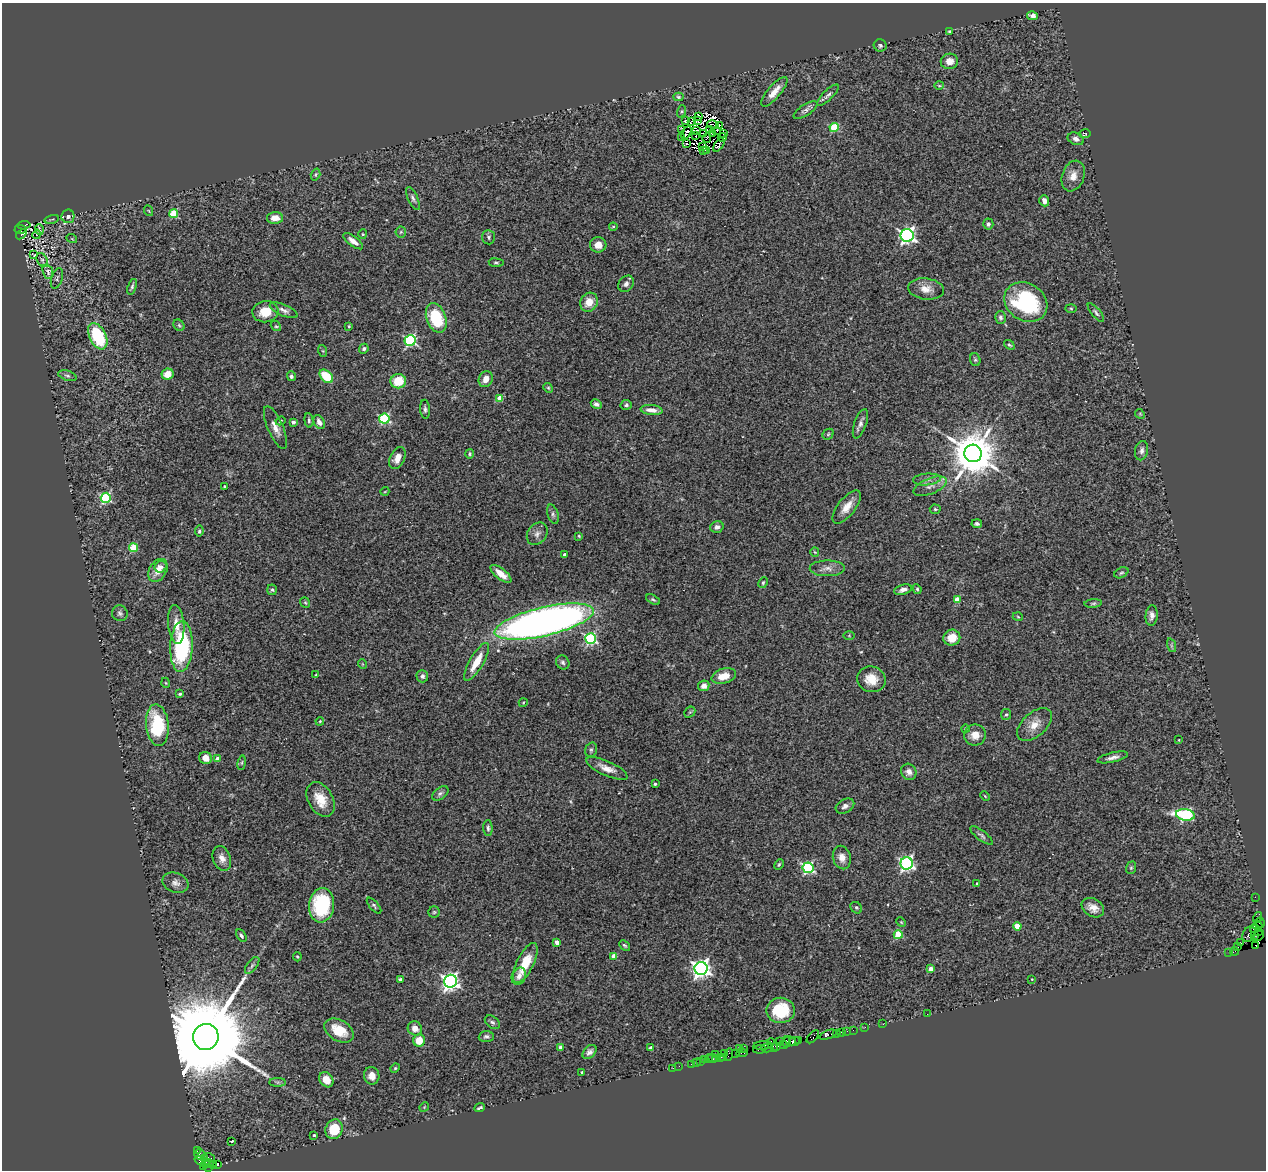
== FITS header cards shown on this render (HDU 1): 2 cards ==
NAXIS1  =                 1264
NAXIS2  =                 1168

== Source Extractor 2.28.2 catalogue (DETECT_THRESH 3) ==
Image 1264 x 1168 px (HDU 1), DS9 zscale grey, 1 PNG px = 1 image px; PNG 1268 x 1172 px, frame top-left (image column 1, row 1168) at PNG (2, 3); each listed source drawn as its Kron ellipse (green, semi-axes under 4 px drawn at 4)
Background 1.04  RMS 0.06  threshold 0.181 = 3 sigma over >= 5 px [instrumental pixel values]
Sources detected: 300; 6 with non-positive FLUX_AUTO (blend fragments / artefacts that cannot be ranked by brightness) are neither listed nor drawn; the other 294 listed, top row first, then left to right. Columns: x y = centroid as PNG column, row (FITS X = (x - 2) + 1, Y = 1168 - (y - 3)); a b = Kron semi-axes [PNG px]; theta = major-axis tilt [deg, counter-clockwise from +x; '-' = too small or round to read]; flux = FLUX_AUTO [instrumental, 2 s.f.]
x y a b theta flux
1033 16 5 4 - 17
950 31 4 3 - 4.9
880 45 6 6 - 8.6
949 61 8 7 - 36
939 86 5 3 - 4
774 92 19 6 49 42
828 95 14 5 44 14
678 97 5 4 - 6.5
805 110 13 5 33 15
681 111 6 4 70 6
699 116 4 2 - 4.4
685 121 4 3 - 7.7
697 121 3 2 - 4.7
692 122 4 2 - 2.3
713 125 6 2 -12 1.5
719 126 4 2 - 1.1
834 127 4 4 - 190
682 129 4 2 - 8.1
697 130 3 2 - 4.8
710 130 4 2 - 3
717 131 4 2 - 2.5
686 133 7 3 61 0.19
712 133 3 2 - 1.7
703 134 3 2 - 1.9
724 134 3 2 - 6.3
1084 134 6 3 9 3.8
696 136 3 2 - 2.4
682 137 2 2 - 7.3
722 137 4 2 - 3.5
707 138 5 2 - 0.54
1076 139 8 6 -23 15
686 144 3 2 - 4.4
719 145 8 3 56 14
703 147 3 2 - 4.7
706 150 2 2 - 1.7
703 151 3 2 - 2.7
315 175 6 4 71 5.5
1073 176 16 11 70 40
413 198 12 5 -65 12
1044 201 6 5 - 21
149 211 5 3 - 3.3
173 214 4 4 - 160
68 216 7 6 - 18
275 218 8 6 3 35
52 219 7 3 16 4.2
988 224 5 5 - 11
24 225 7 4 5 630
613 227 4 4 - 4.6
21 229 6 4 -3 1000
39 230 5 3 - 9
401 232 6 5 - 7.2
21 234 6 3 40 280
37 234 5 3 - 13
363 234 4 4 - 4
907 235 6 6 - 1400
488 237 7 6 - 9.6
72 239 5 3 - 3.7
353 241 12 5 -36 29
598 245 8 7 - 39
34 255 3 3 - 3.5
42 260 7 5 -60 7.2
496 263 7 3 -5 6
48 272 7 5 -69 8.6
57 278 10 5 72 9
626 284 9 7 53 15
132 287 8 4 71 8.1
926 289 18 10 -7 43
589 302 10 8 56 50
1026 302 22 18 -32 420
1071 308 6 4 -2 4.6
284 310 15 5 -24 18
265 312 13 10 7 75
1096 312 12 4 -51 10
1000 317 6 5 - 9
436 318 15 9 -70 220
179 325 6 5 - 6.3
276 326 5 4 - 5.5
349 326 4 3 - 4.5
98 336 14 8 -64 290
410 341 5 5 - 550
1009 345 6 4 -37 6.5
364 349 5 4 - 8.8
323 351 6 4 -71 4.4
975 360 6 5 - 7.3
167 374 6 5 - 49
67 376 9 5 -17 10
291 376 5 4 - 7.5
326 376 8 5 -45 130
486 379 8 7 - 35
398 381 8 7 - 99
548 388 5 4 - 5.1
500 398 4 4 - 77
596 404 6 4 -27 19
626 405 5 5 - 8.2
425 409 9 5 -85 10
651 410 11 5 -6 29
1140 414 5 4 - 4.4
384 419 5 5 - 410
309 420 7 4 -84 6.9
280 421 5 3 - 4.4
293 422 3 3 - 14
319 422 7 5 -62 23
860 424 15 6 71 19
275 428 23 7 -66 36
828 434 6 5 - 5.8
1142 451 10 6 80 16
973 453 9 9 - 18000
470 454 5 4 - 5.5
397 458 11 7 63 38
927 479 14 6 4 19
224 486 3 3 - 4.1
930 486 17 8 22 30
385 491 4 3 - 3.2
106 498 5 5 - 400
847 507 20 8 52 50
935 509 5 4 - 5.9
553 514 10 5 -72 11
977 524 5 4 - 9.1
717 527 7 5 19 15
199 531 5 4 - 6.9
537 534 12 9 53 23
579 536 3 2 - 3.7
133 548 4 4 - 150
815 552 5 4 - 4.4
564 555 3 3 - 11
161 567 6 5 - 15
827 568 17 8 0 29
158 570 12 8 59 51
1121 573 7 5 29 7
501 574 13 5 -38 43
763 583 6 4 63 5.8
917 589 5 4 - 5.9
272 590 5 4 - 6.3
903 590 9 5 14 17
653 600 7 4 -26 7.1
957 600 4 4 - 66
305 603 6 4 -53 5
1093 603 9 4 5 6.6
120 613 8 7 - 12
1152 616 10 6 85 20
1018 617 5 3 - 3.8
544 621 51 14 13 3100
176 625 20 8 -84 50
849 636 5 4 - 3.6
952 638 8 8 - 66
591 639 5 5 - 580
1171 645 7 4 -72 6.6
181 646 25 11 87 410
477 662 21 7 60 83
563 662 7 6 - 10
362 664 5 3 - 3.1
316 675 3 3 - 3.6
422 676 6 6 - 13
724 676 12 7 16 52
871 679 14 12 -14 68
166 683 5 3 - 3.3
704 686 6 5 - 23
180 694 3 3 - 6
523 703 4 3 - 3.5
690 712 6 4 43 5.6
1006 714 5 5 - 6
320 721 4 3 - 3.8
157 725 21 11 -84 260
1034 725 21 12 41 55
965 729 4 4 - 4.5
975 735 11 10 - 42
1179 740 3 2 - 3.3
591 750 7 5 74 8.6
1113 757 16 5 13 21
206 758 6 6 - 38
218 759 4 4 - 33
242 763 7 3 81 4.7
607 768 22 7 -24 39
909 772 8 7 - 24
655 784 3 3 - 6.4
440 793 9 5 36 12
985 796 5 3 - 3.5
320 799 18 12 -60 76
845 806 10 7 29 17
1185 815 9 5 -9 560
488 828 8 4 -87 9.6
981 835 14 5 -38 11
222 858 13 9 -70 29
842 858 12 9 -75 34
907 863 6 6 - 960
779 865 6 4 62 5.2
808 868 5 5 - 570
1131 868 6 5 - 6.2
175 883 13 9 -20 24
977 884 3 3 - 6.4
1255 897 2 2 - 15
321 905 17 12 83 310
374 906 10 4 -49 8
856 908 6 5 - 7
1093 908 12 8 -33 34
434 912 5 5 - 6.7
1258 917 5 3 - 92
901 922 5 4 - 4.3
1260 923 5 3 - 38
1257 925 5 3 - 70
1017 926 4 4 - 64
1254 929 4 3 - 79
1259 931 2 2 - 19
1249 934 8 6 56 400
898 935 4 4 - 170
1254 935 3 3 - 610
241 936 7 4 -58 9.7
1258 936 7 3 35 170
557 942 4 4 - 37
1241 943 2 2 - 26
625 945 6 4 -43 6
1256 945 3 3 - 140
1238 947 3 2 - 25
1234 951 4 2 - 65
1229 952 2 2 - 22
614 956 4 4 - 37
297 957 4 3 - 4.3
525 963 22 8 64 97
252 965 10 5 53 11
701 968 6 6 - 2200
931 969 4 4 - 31
519 976 9 7 66 19
1032 979 3 2 - 2.6
401 980 4 3 - 20
450 981 6 6 - 1600
781 1010 14 12 1 180
927 1014 2 2 - 4.5
492 1022 8 5 -37 10
883 1024 2 2 - 36
865 1027 2 2 - 32
415 1028 7 7 - 34
339 1030 16 10 -31 96
853 1030 2 2 - 50
847 1031 2 2 - 34
841 1032 2 2 - 62
836 1033 2 2 - 64
828 1035 9 3 21 230
206 1037 13 12 - 100000
486 1037 7 5 4 10
813 1037 8 4 47 72
799 1040 4 3 - 70
419 1041 6 6 - 64
790 1041 6 2 -27 96
780 1042 2 2 - 46
786 1042 5 3 - 180
794 1042 5 4 - 210
783 1044 3 2 - 70
762 1045 9 3 7 220
773 1045 7 3 -64 310
777 1046 4 2 - 170
560 1047 4 3 - 22
651 1048 4 3 - 22
767 1048 6 3 0 53
739 1049 2 2 - 43
744 1049 3 2 - 40
760 1049 7 3 7 200
589 1052 8 5 44 15
742 1053 6 3 6 80
724 1054 3 2 - 20
736 1054 3 2 - 83
716 1055 3 2 - 11
728 1055 6 3 73 150
724 1057 2 2 - 74
713 1058 5 2 - 18
720 1058 4 2 - 37
705 1059 2 2 - 20
709 1059 4 2 - 34
716 1059 3 2 - 78
700 1062 3 3 - 110
697 1063 3 2 - 53
691 1064 3 2 - 42
679 1066 2 2 - 13
395 1068 5 4 - 4.9
673 1068 3 2 - 9.3
582 1072 3 3 - 5.1
372 1076 8 7 - 34
326 1080 8 6 -54 42
278 1082 8 4 0 9.3
424 1107 5 4 - 4
480 1108 5 3 - 6.8
334 1129 10 8 70 120
314 1135 3 3 - 6
232 1141 4 2 - 7.1
197 1150 3 3 - 54
199 1154 5 5 - 220
209 1157 6 2 -18 88
205 1158 3 2 - 42
200 1160 6 3 -36 97
205 1163 5 2 - 53
209 1163 4 3 - 51
218 1164 4 3 - 190
214 1165 3 2 - 18
203 1167 4 2 - 84
209 1167 3 2 - 41
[6 non-positive-flux detections neither listed nor drawn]